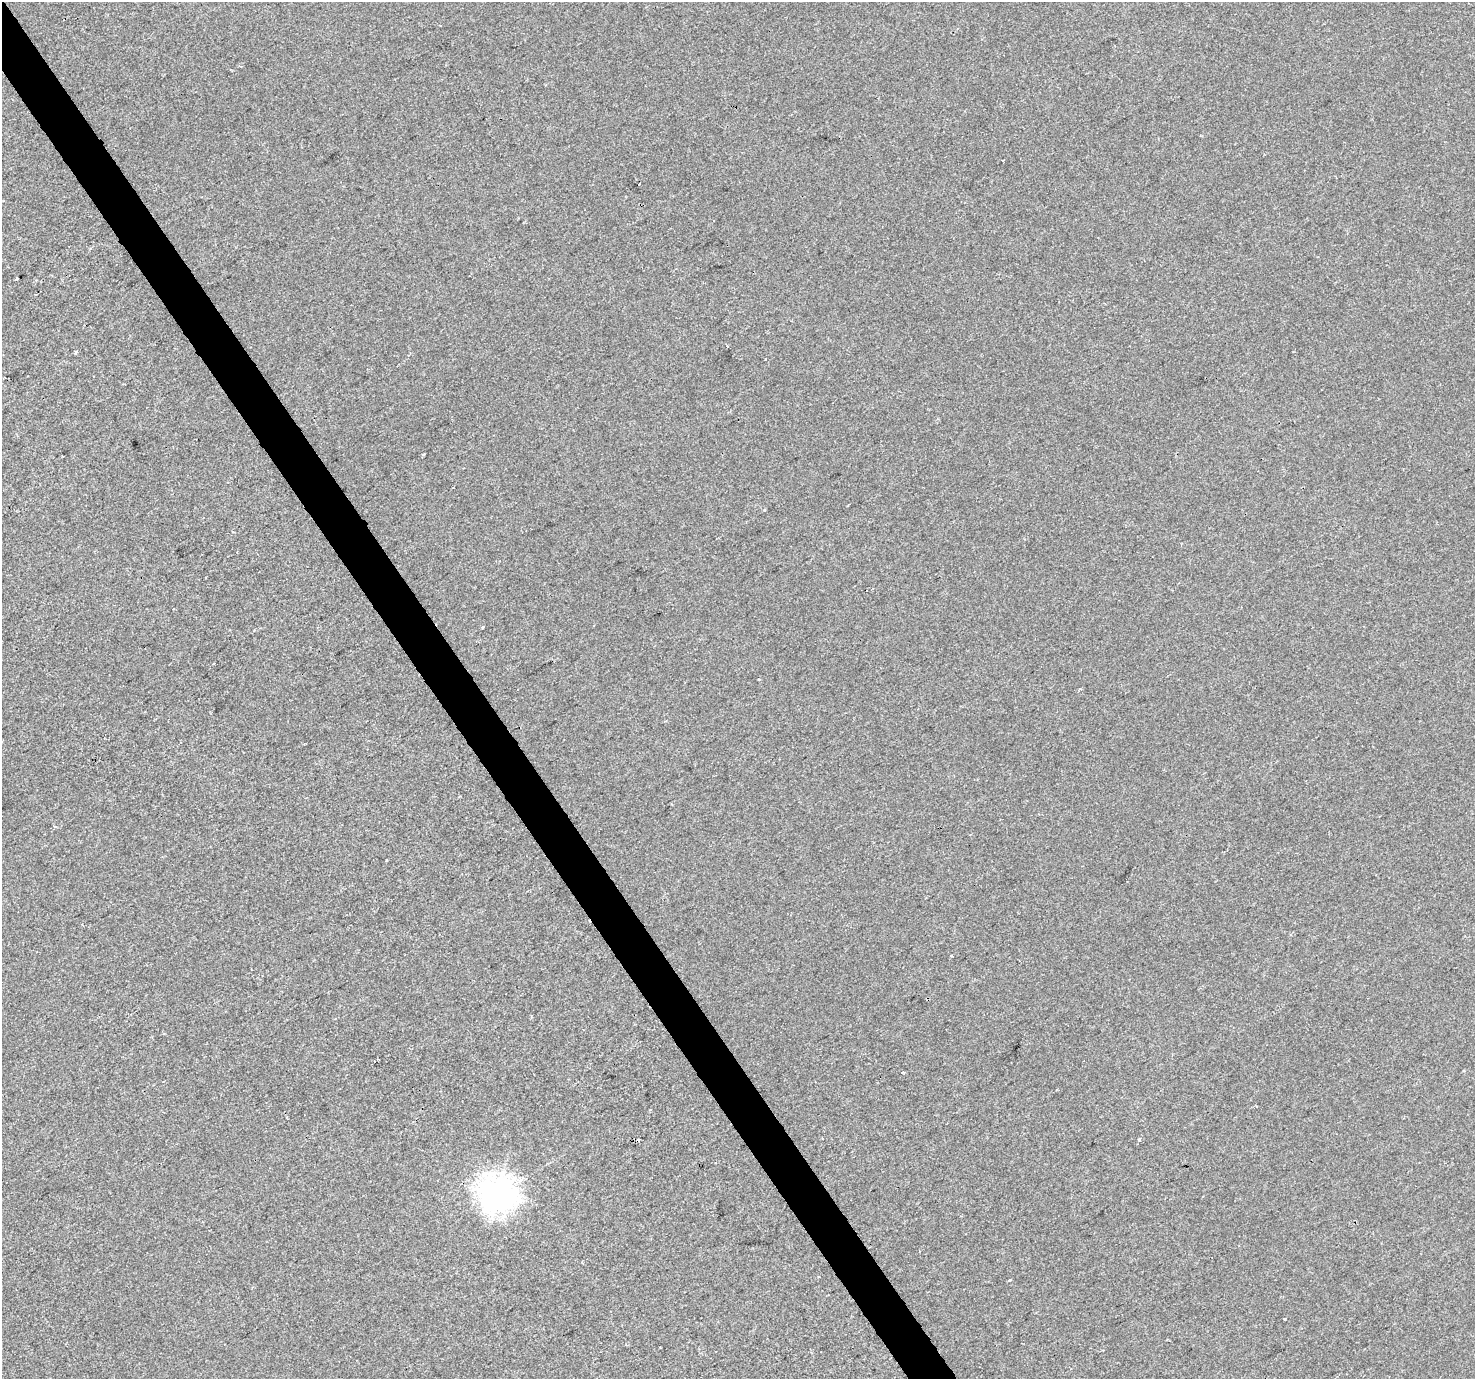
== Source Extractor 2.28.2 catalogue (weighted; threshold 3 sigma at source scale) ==
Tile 11 of 4 x 4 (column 3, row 3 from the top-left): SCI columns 2949-4421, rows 1557-2933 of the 5894 x 5806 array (HDU 1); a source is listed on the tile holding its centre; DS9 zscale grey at full resolution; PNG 1477 x 1381 px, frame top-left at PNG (2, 2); no overlay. Shown black and unused: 3% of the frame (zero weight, under 2 of 3 exposures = <1% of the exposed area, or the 3 px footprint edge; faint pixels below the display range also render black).
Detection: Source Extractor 2.28.2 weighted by HDU 2 'WHT'; one run over the whole footprint, this tile lists its part. Background -5.05e-04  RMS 0.0042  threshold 0.0188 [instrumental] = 3 sigma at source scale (4.5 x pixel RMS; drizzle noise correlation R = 1.50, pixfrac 1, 0.0396/0.0396 arcsec/px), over >= 5 px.
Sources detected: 16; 4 cosmic-ray / hot-pixel residue — not listed; the other 12 listed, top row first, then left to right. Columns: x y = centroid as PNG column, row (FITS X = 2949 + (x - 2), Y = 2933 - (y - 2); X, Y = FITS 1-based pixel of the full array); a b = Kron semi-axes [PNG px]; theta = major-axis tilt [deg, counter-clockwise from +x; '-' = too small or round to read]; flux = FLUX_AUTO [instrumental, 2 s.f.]
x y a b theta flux
17 278 3 2 - 1.2
76 352 4 3 - 4
423 454 3 3 - 1.2
482 627 3 3 - 0.59
55 827 4 3 - 0.48
952 956 3 2 - 0.34
903 1072 3 3 - 0.63
822 1138 3 2 - 0.4
715 1163 3 3 - 0.42
497 1194 11 11 - 410
1009 1280 4 3 - 0.35
1284 1319 3 3 - 0.92
Unlisted compact peaks at least as high as the median listed source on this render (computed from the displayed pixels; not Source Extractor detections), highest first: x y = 1139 1140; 764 510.